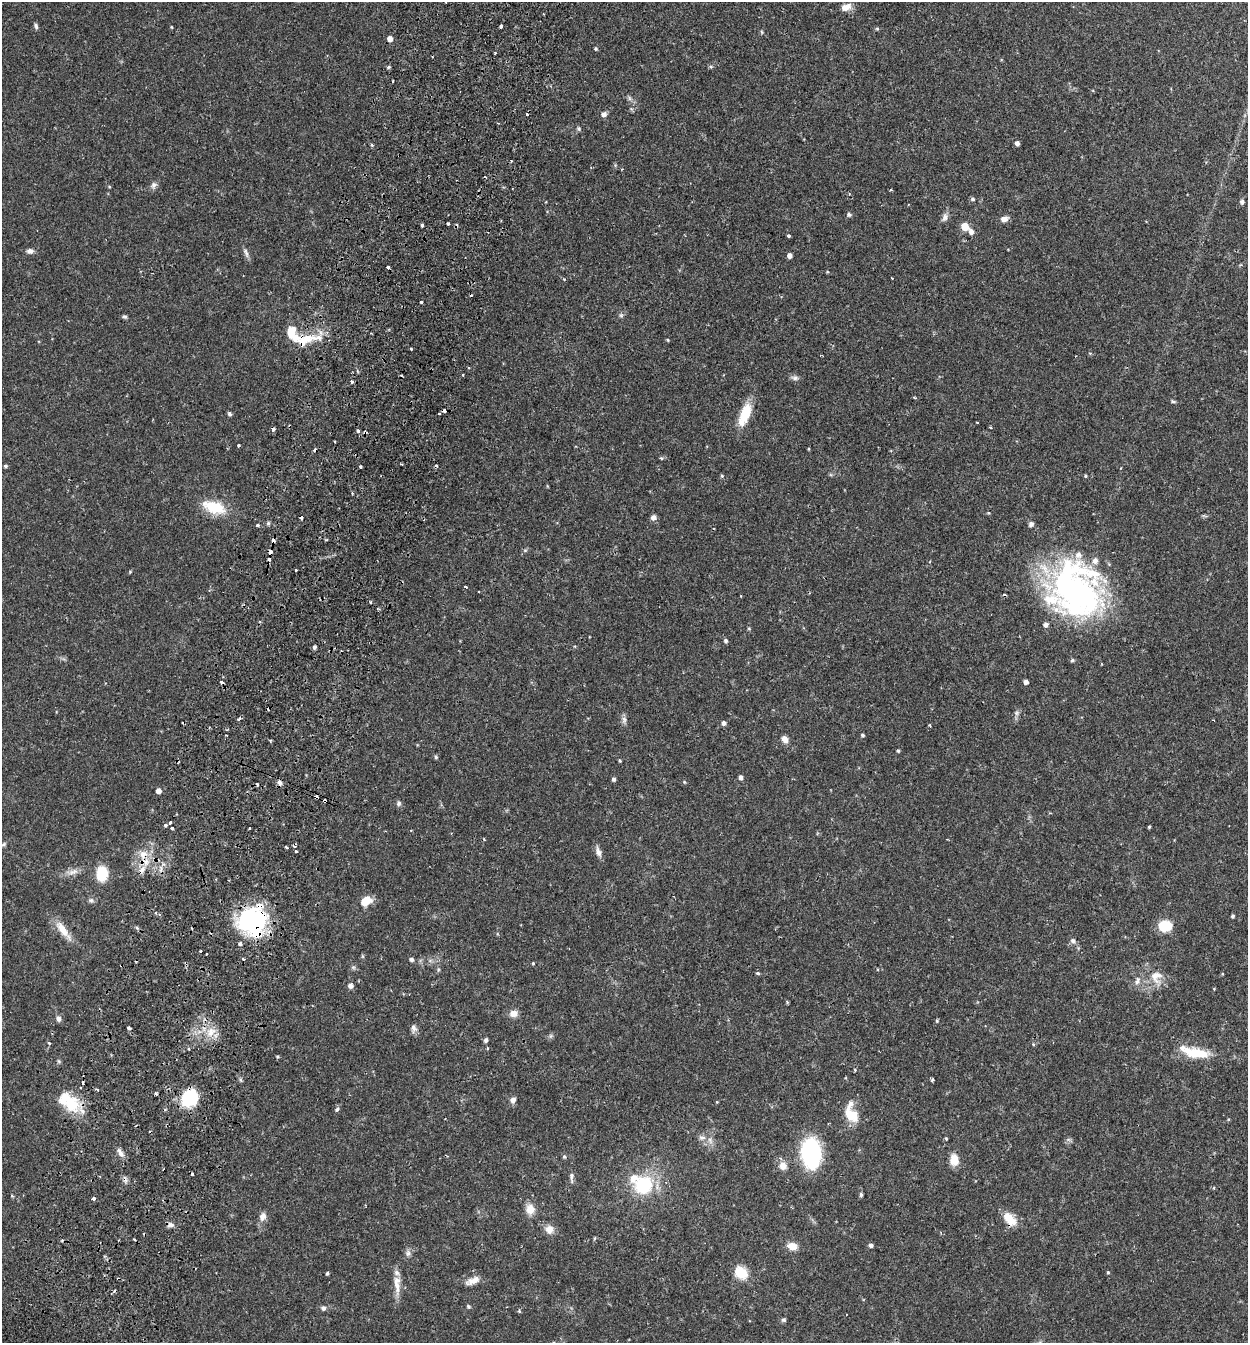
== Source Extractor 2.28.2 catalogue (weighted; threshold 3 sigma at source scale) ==
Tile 7 of 4 x 4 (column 3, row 2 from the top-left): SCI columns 2685-3930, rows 2712-4052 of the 5497 x 5417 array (HDU 1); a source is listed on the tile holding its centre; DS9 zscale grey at full resolution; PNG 1250 x 1345 px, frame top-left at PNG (2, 2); no overlay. Shown black and unused: <1% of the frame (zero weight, under 2 of 3 exposures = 3% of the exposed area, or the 3 px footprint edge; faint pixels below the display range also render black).
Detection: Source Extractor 2.28.2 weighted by HDU 2 'WHT'; one run over the whole footprint, this tile lists its part. Background 0.0653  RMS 0.0051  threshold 0.023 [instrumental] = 3 sigma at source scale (4.5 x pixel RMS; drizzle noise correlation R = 1.50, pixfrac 1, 0.05/0.05 arcsec/px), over >= 5 px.
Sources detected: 229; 2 inside a brighter object's white glare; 29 cosmic-ray / hot-pixel residue — not listed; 12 inside a brighter listed object's ellipse — not listed separately; the other 186 listed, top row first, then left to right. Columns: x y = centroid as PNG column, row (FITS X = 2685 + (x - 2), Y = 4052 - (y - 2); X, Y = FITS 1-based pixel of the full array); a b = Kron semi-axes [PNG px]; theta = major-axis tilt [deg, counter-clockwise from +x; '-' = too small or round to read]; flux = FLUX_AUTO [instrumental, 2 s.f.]
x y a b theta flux
846 7 12 8 17 4.1
543 14 3 2 - 0.39
36 26 8 5 -68 1.1
501 26 4 3 - 3.4
171 27 3 3 - 0.46
877 29 4 4 - 0.62
762 32 6 3 -71 0.55
390 39 5 4 - 3.5
596 49 6 4 -83 0.64
495 53 3 2 - 0.48
388 67 5 4 - 0.74
711 67 5 5 - 0.76
393 81 3 2 - 0.48
629 98 7 4 -89 1
604 114 8 6 27 1.8
579 129 7 6 - 0.91
1017 143 5 5 - 1.6
372 145 5 4 - 0.59
511 160 4 2 - 0.39
622 169 3 3 - 0.37
153 185 11 7 59 1.8
973 199 6 5 - 0.92
1242 202 6 5 - 1.3
849 214 6 5 - 1
945 217 12 8 63 2.3
1004 219 9 7 18 2.8
448 223 3 3 - 2.6
422 225 3 3 - 1.4
965 227 6 5 - 11
971 231 6 6 - 2.2
789 236 3 3 - 1.8
30 251 8 6 -1 2
246 253 14 5 -68 1.8
790 256 5 4 - 2
388 267 4 3 - 1.7
564 279 4 4 - 0.45
421 302 3 3 - 1.4
621 315 6 5 - 0.96
125 317 7 5 -26 0.86
304 340 31 14 14 13
668 340 4 4 - 0.5
411 349 3 2 - 1.5
463 375 3 2 - 0.58
795 378 10 6 -6 1.6
352 382 4 3 - 0.87
914 398 4 3 - 0.67
1173 401 8 4 -11 0.8
439 413 3 2 - 0.78
745 413 26 12 71 12
229 414 4 4 - 1.2
977 422 3 3 - 0.7
358 431 5 4 - 1.6
365 432 5 4 - 1.1
335 442 3 2 - 0.62
238 445 3 3 - 2.4
809 449 5 3 - 0.44
661 458 5 5 - 0.85
401 464 3 2 - 0.47
5 466 4 3 - 0.83
360 466 3 3 - 0.91
722 476 5 4 - 0.58
1085 476 4 4 - 0.58
352 493 4 3 - 0.44
214 507 30 15 -19 16
653 517 6 5 - 2.4
268 523 5 5 - 0.84
1031 524 7 6 - 1.4
257 525 3 3 - 1.3
525 550 7 4 18 0.75
270 552 5 4 - 2.4
296 570 3 3 - 1.4
130 572 4 4 - 0.45
465 587 3 3 - 0.96
1074 591 65 54 -18 150
725 641 5 4 - 1.1
314 647 4 4 - 1.2
1072 660 5 4 - 0.82
1026 682 4 4 - 1.8
1016 713 7 6 - 1.2
239 719 4 3 - 1.3
624 720 11 7 -86 1.8
724 723 6 5 - 1.6
930 725 4 3 - 0.68
862 735 4 4 - 0.78
785 739 9 7 -46 2.9
270 741 5 3 - 0.46
898 751 4 3 - 0.71
436 757 5 5 - 0.87
620 760 4 3 - 0.6
741 777 5 4 - 1.5
614 779 5 4 - 1.2
684 782 5 4 - 0.55
280 783 7 5 -77 1.9
158 791 5 5 - 2.6
325 801 4 3 - 2.1
398 803 7 6 - 1.3
170 822 3 3 - 1.6
165 825 4 3 - 0.79
1149 827 4 3 - 0.59
172 828 3 3 - 3
249 828 3 3 - 1.8
4 844 6 5 - 0.78
296 851 3 3 - 1.3
598 852 14 7 -74 2.6
143 854 13 12 - 7
161 869 9 4 82 1.7
142 870 13 8 57 4.2
72 872 21 6 8 3.7
102 874 13 10 -89 15
91 900 8 6 -23 1.3
366 901 14 10 33 7
1233 916 5 4 - 0.74
255 921 37 30 58 50
1165 926 14 11 2 13
63 930 31 9 -53 8.1
1073 941 8 7 - 1.6
201 951 3 3 - 1.6
206 954 3 3 - 1
362 956 6 4 -71 0.53
243 959 3 3 - 0.83
411 960 5 4 - 1.6
533 963 4 3 - 0.5
353 967 6 6 - 0.98
438 969 7 5 71 0.84
758 973 3 3 - 1.6
1222 974 5 3 - 0.44
1156 977 23 17 -78 8.7
1138 981 13 7 75 2.6
350 986 5 5 - 2.4
787 1002 5 4 - 0.51
514 1014 10 8 5 3.5
58 1019 9 7 -71 1.7
937 1021 5 4 - 0.59
129 1028 4 3 - 1.3
414 1028 11 7 -83 2
210 1032 17 11 54 7.3
551 1036 6 6 - 0.95
486 1040 6 5 - 1.1
49 1043 4 3 - 0.76
1033 1044 5 3 - 0.57
189 1049 4 3 - 1
1196 1053 34 12 -10 16
277 1056 4 4 - 0.63
59 1061 6 5 - 0.71
855 1070 5 3 - 0.45
932 1079 4 3 - 0.67
83 1083 4 3 - 3.8
97 1089 4 3 - 0.81
156 1093 3 3 - 0.86
190 1098 21 17 65 20
513 1100 8 7 - 2.1
71 1103 25 19 -56 17
337 1109 7 4 62 1
851 1115 21 13 -46 10
702 1137 10 7 0 2.3
946 1138 4 3 - 0.51
1069 1140 7 4 -19 0.93
120 1153 14 6 -56 2.4
811 1153 25 16 -83 66
564 1157 6 5 - 0.74
954 1160 11 8 -84 7.3
783 1166 10 9 - 3.7
571 1176 9 6 90 1.6
644 1185 18 16 32 31
861 1195 6 4 -76 0.75
12 1196 4 4 - 0.59
93 1199 4 3 - 1.6
530 1209 11 10 - 5.9
262 1217 11 8 74 3.2
1010 1219 18 11 -48 8.5
170 1225 10 6 8 1.8
549 1229 10 10 - 4.4
595 1238 5 3 - 0.54
134 1239 3 3 - 1.8
871 1245 5 4 - 1.3
792 1246 10 8 -18 5.5
408 1253 9 7 -67 1.8
1108 1272 4 3 - 0.52
327 1273 4 3 - 0.78
741 1273 13 10 -40 12
473 1281 17 7 22 4.4
397 1286 29 8 -84 6.4
468 1306 5 4 - 0.85
323 1308 7 6 - 1.4
519 1311 5 4 - 0.69
784 1320 6 5 - 0.92
Overlapping masked pixels (flux is a lower limit): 12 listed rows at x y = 304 340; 365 432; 270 552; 280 783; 325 801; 143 854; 142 870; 255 921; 83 1083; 190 1098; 71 1103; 1010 1219